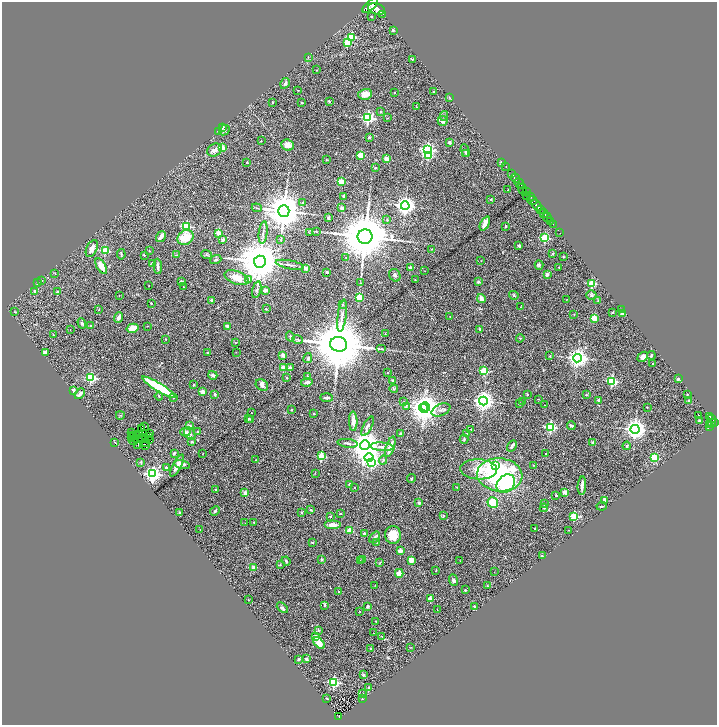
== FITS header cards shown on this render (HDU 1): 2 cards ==
NAXIS1  =                 1429
NAXIS2  =                 1446

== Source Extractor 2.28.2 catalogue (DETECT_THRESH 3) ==
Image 1429 x 1446 px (HDU 1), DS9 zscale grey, zoomed out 1/2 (1 PNG px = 2 x 2 image px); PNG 719 x 727 px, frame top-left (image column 1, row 1446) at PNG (2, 2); each listed source drawn as its Kron ellipse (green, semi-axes under 4 px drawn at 4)
Background 1.1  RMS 0.077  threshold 0.23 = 3 sigma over >= 5 px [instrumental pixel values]
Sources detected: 404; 39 cannot appear on this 1/2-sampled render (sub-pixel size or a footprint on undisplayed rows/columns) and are neither listed nor drawn; the other 365 listed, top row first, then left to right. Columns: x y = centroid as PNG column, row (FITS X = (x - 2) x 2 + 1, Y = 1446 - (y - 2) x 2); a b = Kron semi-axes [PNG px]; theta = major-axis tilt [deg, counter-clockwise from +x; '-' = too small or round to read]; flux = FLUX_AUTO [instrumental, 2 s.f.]
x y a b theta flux
370 5 10 4 43 5800
377 9 9 5 -17 5600
383 14 2 1 - 110
371 16 2 2 - 19
393 30 2 2 - 47
351 37 3 3 - 870
347 42 3 3 - 400
308 57 3 2 - 8.2
412 59 3 3 - 10
317 70 3 2 - 7
285 83 6 3 57 32
298 90 2 1 - 7.8
433 92 3 2 - 13
395 93 2 2 - 5.2
365 94 7 5 14 190
450 98 4 2 - 7.6
329 101 3 2 - 18
273 102 2 2 - 27
301 103 2 2 - 27
417 107 2 2 - 6.5
380 112 2 2 - 11
444 116 5 3 - 16
368 118 4 4 - 2700
387 118 3 2 - 7.6
443 121 5 5 - 53
222 127 2 2 - 36
224 130 6 4 44 30
218 132 2 2 - 9.7
369 137 2 2 - 84
261 141 2 2 - 6.6
449 142 3 3 - 23
288 145 6 5 - 130
222 148 2 2 - 300
214 150 7 6 - 74
427 150 4 3 - 3500
465 151 6 2 -69 17
466 154 4 3 - 12
361 155 3 2 - 410
428 156 3 3 - 590
387 159 3 2 - 280
326 160 2 2 - 11
501 162 4 3 - 15
247 163 2 2 - 49
506 166 2 1 - 20
375 168 3 2 - 16
511 173 3 1 - 50
515 178 5 2 - 1300
341 182 3 2 - 400
519 183 5 2 - 1200
522 189 5 3 - 530
508 190 2 1 - 9.8
527 192 2 1 - 23
344 196 2 2 - 35
527 196 3 1 - 42
530 197 4 2 - 370
491 199 2 2 - 16
532 200 5 3 - 840
303 202 3 3 - 12
537 205 6 3 -57 2800
405 206 4 4 - 8400
257 208 5 1 - 10
342 208 2 2 - 150
541 210 3 1 - 240
284 211 5 5 - 52000
544 213 5 2 - 860
547 217 5 1 - 190
328 218 3 2 - 28
387 219 3 2 - 12
550 221 3 2 - 89
485 224 8 3 63 140
553 224 2 1 - 46
186 226 3 3 - 1100
506 226 2 2 - 35
316 231 3 2 - 6.9
219 233 2 2 - 290
263 233 11 3 83 39
309 233 3 1 - 5.5
560 233 2 1 - 16
161 236 6 3 57 100
185 237 8 7 - 310
365 237 7 7 - 96000
545 238 3 3 - 1100
223 240 2 2 - 120
281 240 3 2 - 9
519 246 3 3 - 18
92 249 9 5 65 78
431 249 2 1 - 5.7
105 251 3 3 - 670
149 251 3 2 - 8.4
553 253 3 3 - 16
121 254 5 2 - 16
144 255 2 2 - 33
177 255 3 2 - 12
206 255 5 3 - 19
563 256 2 2 - 19
346 258 3 2 - 9.1
216 260 6 3 21 24
481 261 3 2 - 5.3
260 262 6 6 - 81000
152 263 2 2 - 100
290 265 14 2 -11 40
539 265 5 4 - 19
101 266 8 4 -59 140
158 266 7 3 -86 51
559 267 2 2 - 5.5
306 268 2 2 - 200
410 268 2 2 - 76
425 271 2 1 - 5.1
327 272 2 2 - 35
55 273 3 2 - 9.2
547 274 2 2 - 130
395 275 6 5 - 35
236 278 13 6 -21 190
249 279 3 3 - 81
42 280 4 2 - 6.5
415 280 2 2 - 7.8
181 281 4 3 - 19
478 282 4 3 - 27
38 283 2 2 - 52
361 283 3 2 - 7.5
592 283 3 3 - 750
149 286 2 2 - 5.9
184 287 3 2 - 7.5
257 290 8 3 76 35
265 290 2 2 - 130
35 291 3 3 - 35
58 291 2 2 - 16
119 295 2 2 - 5.4
514 295 5 3 - 18
591 295 5 5 - 27
359 297 3 3 - 520
481 299 5 3 - 75
567 299 2 2 - 4.8
211 300 2 2 - 72
598 301 3 2 - 7.2
151 303 2 2 - 19
342 305 4 3 - 14
521 307 2 2 - 4.4
266 309 4 2 - 7.2
99 310 3 3 - 12
622 310 4 3 - 15
15 312 2 2 - 11
613 312 2 2 - 18
622 313 2 2 - 110
574 314 2 2 - 5.5
342 316 16 4 83 79
450 316 2 2 - 9.5
119 317 5 3 - 43
594 318 3 2 - 470
82 323 5 3 - 31
91 326 2 2 - 7.2
147 326 3 2 - 7.4
227 326 4 4 - 44
133 328 6 4 14 170
480 329 3 3 - 19
70 330 2 1 - 5
385 334 2 2 - 8.9
54 335 3 2 - 7.5
290 336 5 3 - 32
520 338 4 3 - 15
165 339 2 2 - 11
298 339 5 3 - 18
235 342 2 2 - 6.4
339 344 8 7 - 120000
381 349 5 2 - 14
236 352 2 1 - 4.4
45 353 3 3 - 60
208 353 3 2 - 12
283 355 2 2 - 130
550 355 3 3 - 12
651 355 4 2 - 29
643 357 6 4 41 78
308 358 5 4 - 27
577 358 4 4 - 8200
653 364 2 2 - 12
290 367 2 2 - 76
283 368 2 2 - 240
484 371 3 3 - 720
388 373 2 2 - 18
213 375 4 3 - 29
308 377 2 2 - 47
91 378 3 3 - 1500
287 378 2 2 - 27
678 379 4 3 - 18
393 381 2 2 - 140
612 381 3 3 - 1500
307 382 6 3 7 51
194 385 2 2 - 44
262 385 7 5 -38 49
159 387 19 4 -31 970
394 389 4 3 - 9.9
73 391 2 2 - 390
203 392 3 3 - 79
80 394 6 3 50 64
215 394 4 3 - 21
687 394 3 2 - 7.4
527 395 2 2 - 23
586 395 4 3 - 15
159 396 4 3 - 15
173 398 3 3 - 18
327 398 6 3 -2 44
538 399 3 2 - 6.7
598 400 2 2 - 54
483 401 4 4 - 8600
689 401 2 2 - 120
403 402 3 2 - 8.3
523 402 2 1 - 3.4
519 404 3 2 - 8
545 405 2 2 - 3.9
406 406 3 2 - 11
425 407 4 4 - 12000
647 407 2 2 - 8.7
423 408 5 4 - 15000
291 410 2 2 - 20
441 410 10 6 24 51
251 413 2 2 - 11
314 413 2 2 - 16
120 415 4 2 - 10
698 415 2 2 - 15
710 416 3 2 - 98
249 418 3 2 - 12
712 418 3 2 - 160
251 419 4 3 - 18
353 421 10 4 -89 89
699 421 2 2 - 42
714 422 3 2 - 490
711 423 3 2 - 260
710 424 4 2 - 180
190 426 2 2 - 73
368 426 11 3 63 65
571 426 4 3 - 32
710 426 3 2 - 43
145 427 2 1 - 9.2
550 427 3 3 - 1700
142 429 3 1 - 3.3
471 429 2 2 - 11
635 429 4 4 - 11000
131 432 2 1 - 5.8
185 432 5 4 - 42
197 432 3 3 - 14
190 433 7 4 -51 44
400 433 4 3 - 12
150 434 3 1 - 2.2
467 434 3 3 - 17
140 435 2 1 - 4.8
133 436 2 1 - 0.73
136 436 2 1 - 1.7
149 436 3 2 - 3.4
131 437 2 1 - 0.07
142 438 2 1 - 0.16
146 438 2 1 - 6.4
149 439 2 1 - 9.5
464 439 4 3 - 16
134 440 4 2 - 9.5
145 442 2 2 - 3.6
192 442 2 2 - 36
115 443 2 1 - 5.7
348 443 10 3 -6 36
593 443 2 2 - 130
138 445 2 1 - 6.7
365 445 5 5 - 29000
146 446 2 1 - 5.7
512 446 6 3 60 43
627 446 4 3 - 24
382 447 11 3 -4 45
390 447 11 4 72 130
174 453 2 2 - 34
546 453 2 2 - 12
202 454 2 1 - 6.1
321 456 3 3 - 680
654 457 4 3 - 250
369 458 5 4 - 6500
256 460 2 1 - 3.5
383 460 4 3 - 19
141 462 4 4 - 16
372 462 4 3 - 900
182 464 8 4 -11 49
495 465 3 3 - 860
533 465 3 3 - 12
177 466 12 4 61 98
166 468 2 2 - 50
479 469 18 10 -3 360
315 473 2 2 - 5.3
153 474 4 4 - 4600
500 475 22 16 -5 2200
411 479 4 3 - 14
506 484 10 8 43 880
349 485 4 3 - 22
582 486 9 3 86 52
354 487 2 2 - 10
457 487 2 2 - 9.2
215 489 2 2 - 15
565 492 4 4 - 90
245 493 2 2 - 230
556 495 2 2 - 25
605 500 2 2 - 200
419 503 2 2 - 92
493 503 5 5 - 430
544 503 3 2 - 5.8
602 506 5 2 - 16
544 508 4 3 - 18
310 510 4 3 - 14
215 511 5 3 - 24
179 512 3 3 - 15
301 512 2 2 - 23
340 514 3 2 - 11
444 515 4 2 - 13
330 516 2 2 - 25
574 516 3 3 - 890
254 522 2 2 - 19
245 523 2 1 - 3.4
332 525 8 4 0 100
535 528 3 2 - 14
200 530 2 2 - 4.7
569 530 2 1 - 5.6
350 531 2 2 - 380
364 533 2 2 - 57
393 535 9 8 - 250
375 537 6 4 51 22
312 543 2 2 - 28
377 543 2 2 - 7.3
400 551 2 2 - 260
542 556 3 2 - 6.2
322 559 2 2 - 68
362 559 3 3 - 8.7
411 560 4 3 - 120
286 561 5 3 - 13
360 561 3 3 - 9.9
460 561 3 2 - 5.6
380 563 3 2 - 11
280 565 2 2 - 17
254 568 2 2 - 160
436 570 4 2 - 7.6
494 572 2 1 - 3.8
399 573 4 4 - 96
454 580 6 4 -72 32
375 585 2 1 - 6.1
487 586 3 3 - 11
465 590 2 2 - 44
339 592 2 2 - 16
430 599 2 2 - 250
248 600 2 2 - 6.7
325 605 4 3 - 18
368 606 3 3 - 30
474 606 2 2 - 34
282 608 6 3 -44 25
437 610 2 1 - 3.8
360 611 2 2 - 9.1
376 621 2 2 - 17
318 630 3 2 - 11
373 633 2 1 - 10
381 636 4 3 - 16
315 637 3 2 - 250
319 643 7 4 -45 140
411 647 3 2 - 4.8
371 648 2 2 - 45
299 659 2 2 - 43
306 659 2 2 - 81
363 675 2 2 - 49
334 682 3 3 - 1500
369 688 2 2 - 81
363 694 2 2 - 16
327 698 2 2 - 22
362 699 2 2 - 16
339 717 4 2 - 90
At the frame edge (FLAGS 8, measured only in part): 1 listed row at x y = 370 5
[39 sub-pixel or undisplayed-footprint detections neither listed nor drawn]